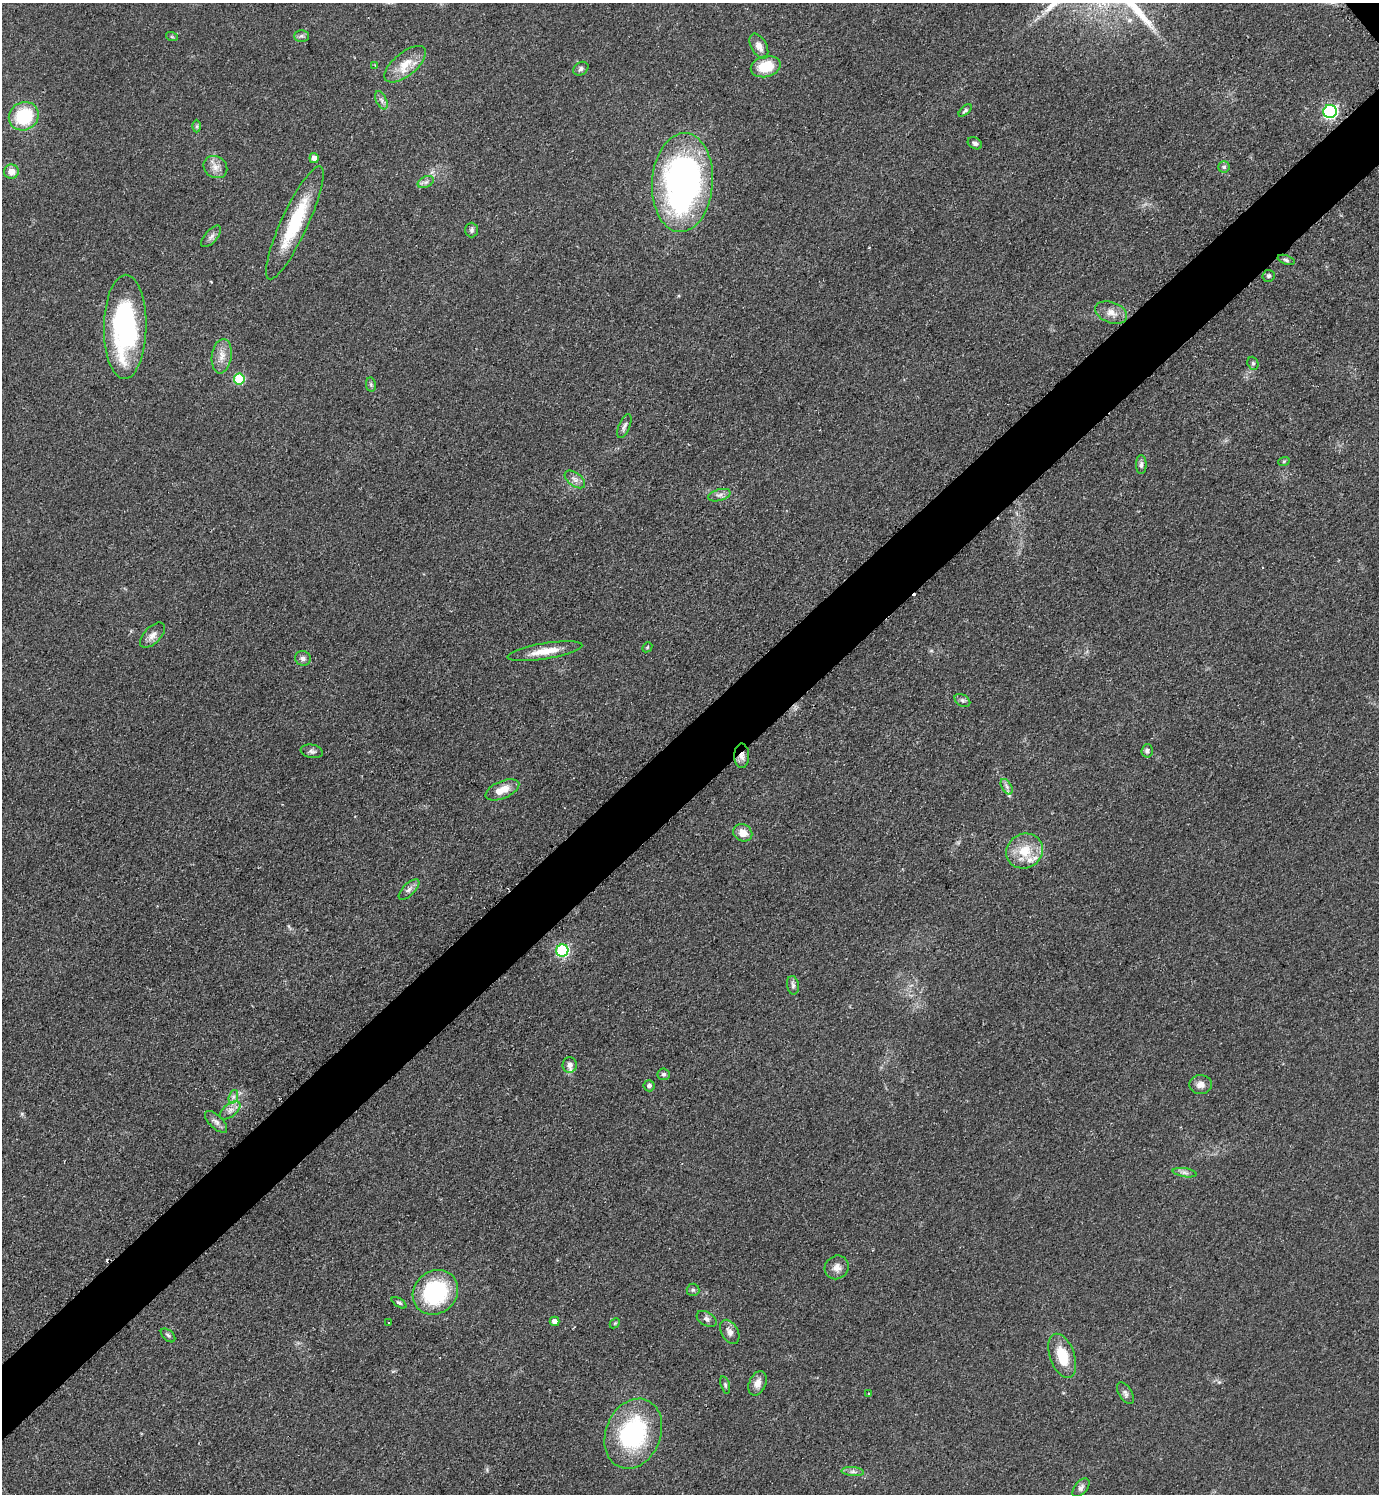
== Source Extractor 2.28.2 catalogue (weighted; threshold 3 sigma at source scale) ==
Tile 7 of 4 x 4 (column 3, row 2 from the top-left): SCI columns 3067-4443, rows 2991-4482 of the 5988 x 5990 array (HDU 1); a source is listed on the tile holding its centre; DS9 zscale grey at full resolution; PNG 1381 x 1496 px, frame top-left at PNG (2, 3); each listed source drawn as its Kron ellipse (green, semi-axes under 4 px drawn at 4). Shown black and unused: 5% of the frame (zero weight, under 2 of 3 exposures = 1% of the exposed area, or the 3 px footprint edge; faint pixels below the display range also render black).
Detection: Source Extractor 2.28.2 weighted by HDU 2 'WHT'; one run over the whole footprint, this tile lists its part. Background 0.0801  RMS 0.0074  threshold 0.0331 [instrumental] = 3 sigma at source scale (4.5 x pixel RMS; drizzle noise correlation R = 1.50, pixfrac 1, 0.05/0.05 arcsec/px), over >= 5 px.
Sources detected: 81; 3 cosmic-ray / hot-pixel residue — neither listed nor drawn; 2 inside a brighter listed object's ellipse — not listed separately; the other 76 listed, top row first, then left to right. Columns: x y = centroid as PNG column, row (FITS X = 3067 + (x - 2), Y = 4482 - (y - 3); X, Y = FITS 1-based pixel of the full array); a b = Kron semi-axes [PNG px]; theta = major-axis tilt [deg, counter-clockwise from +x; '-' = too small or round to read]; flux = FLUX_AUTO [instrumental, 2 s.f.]
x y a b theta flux
301 36 7 6 - 1.9
172 37 6 3 -19 0.84
759 46 13 7 -61 5.6
405 64 25 11 39 14
375 65 3 3 - 0.64
766 67 15 10 15 20
581 69 8 6 35 2
381 100 10 5 -66 2.4
965 110 8 4 42 1.5
1330 112 7 6 - 150
24 116 15 14 - 42
197 126 6 4 89 1.1
975 143 7 5 -30 2.1
314 158 5 4 - 4.3
215 167 12 10 -34 6
1224 167 5 5 - 1.3
11 172 7 7 - 6.5
426 182 8 5 24 2.2
682 183 49 30 86 270
295 223 62 13 65 48
471 230 7 6 - 1.8
211 236 13 6 48 3.1
1286 260 9 4 -20 1.6
1269 276 6 6 - 1.7
1111 312 16 10 -22 7
125 327 52 21 89 130
222 356 17 10 81 7.5
1253 363 7 5 -69 1.4
239 379 5 5 - 48
371 385 7 5 -79 1.4
624 426 13 5 67 2.6
1284 461 6 4 19 0.95
1141 465 9 5 89 2.3
575 479 12 6 -37 3.5
719 495 11 5 16 3
152 635 15 8 46 5.1
647 647 5 4 - 0.86
545 651 38 8 9 14
303 658 8 7 - 3.1
962 700 8 5 -31 1.9
312 751 11 6 -10 2.5
1147 751 7 5 86 1.9
742 756 12 7 90 4.3
1007 787 8 5 -60 2.2
502 790 18 8 23 11
743 833 10 8 -31 7.3
1025 851 19 17 30 19
409 889 13 6 44 3.2
562 950 6 6 - 96
793 985 9 6 -80 2.1
570 1065 8 7 - 3.2
664 1074 6 6 - 1.5
1201 1085 11 9 4 5
649 1086 5 5 - 2.4
233 1097 7 4 71 2.1
230 1110 12 6 39 4.1
216 1122 14 6 -44 3.4
1185 1173 12 4 -9 2.6
837 1267 12 11 - 5.4
693 1290 6 6 - 1.6
435 1292 24 21 42 73
399 1303 8 4 -33 1.4
707 1319 11 7 -30 2.8
554 1321 5 4 - 4.3
388 1322 3 2 - 0.66
615 1323 6 4 44 0.86
730 1332 13 8 -61 4.6
168 1335 9 5 -42 1.5
1062 1356 23 12 -70 21
758 1383 13 8 67 6.4
725 1385 9 4 -73 1.4
869 1393 3 3 - 0.7
1125 1393 12 6 -58 2.5
633 1434 36 27 68 89
853 1472 11 4 -5 2.7
1081 1488 11 6 51 2.7
Overlapping masked pixels (flux is a lower limit): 1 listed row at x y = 742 756